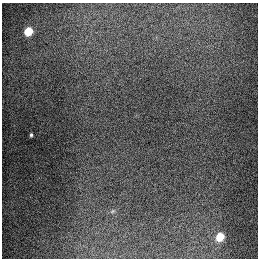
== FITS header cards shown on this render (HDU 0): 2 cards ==
NAXIS1  =                  256
NAXIS2  =                  256

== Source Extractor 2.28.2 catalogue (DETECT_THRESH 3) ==
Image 256 x 256 px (HDU 0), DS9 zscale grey, 1 PNG px = 1 image px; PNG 260 x 260 px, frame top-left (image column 1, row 256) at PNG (2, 3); no overlay
Background 1290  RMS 26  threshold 79.3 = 3 sigma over >= 5 px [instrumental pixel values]
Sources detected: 3; all 3 listed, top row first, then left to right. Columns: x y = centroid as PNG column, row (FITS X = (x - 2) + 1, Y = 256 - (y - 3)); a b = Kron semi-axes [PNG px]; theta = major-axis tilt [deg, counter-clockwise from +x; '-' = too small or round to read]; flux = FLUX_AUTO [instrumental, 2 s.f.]
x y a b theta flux
28 31 5 5 - 93000
31 135 3 3 - 2400
220 237 5 5 - 70000